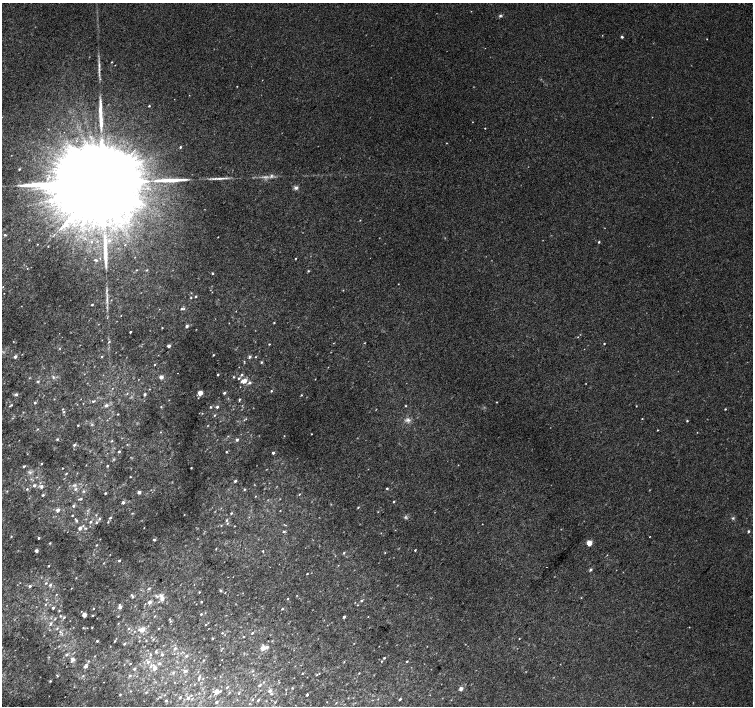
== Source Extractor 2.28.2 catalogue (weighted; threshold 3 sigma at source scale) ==
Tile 7 of 4 x 4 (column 3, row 2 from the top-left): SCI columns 3042-4543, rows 3080-4486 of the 6074 x 6092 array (HDU 1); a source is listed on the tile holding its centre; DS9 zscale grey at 2 x 2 block average (1 PNG px = mean of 2 x 2 image px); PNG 755 x 708 px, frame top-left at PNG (2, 3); no overlay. Shown black and unused: <1% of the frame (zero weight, under 2 of 3 exposures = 2% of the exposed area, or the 3 px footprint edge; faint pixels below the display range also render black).
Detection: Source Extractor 2.28.2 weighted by HDU 2 'WHT'; one run over the whole footprint, this tile lists its part. Background 0.021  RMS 0.0081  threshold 0.0363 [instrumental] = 3 sigma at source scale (4.5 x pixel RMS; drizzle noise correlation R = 1.50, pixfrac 1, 0.0396/0.0396 arcsec/px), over >= 5 px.
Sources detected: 266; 1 too faint to see at this stretch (2 x 2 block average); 1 inside a brighter object's white glare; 4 long thin detections or spike segments (spike, bleed or trail) — not listed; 4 inside a brighter listed object's ellipse — not listed separately; the other 256 listed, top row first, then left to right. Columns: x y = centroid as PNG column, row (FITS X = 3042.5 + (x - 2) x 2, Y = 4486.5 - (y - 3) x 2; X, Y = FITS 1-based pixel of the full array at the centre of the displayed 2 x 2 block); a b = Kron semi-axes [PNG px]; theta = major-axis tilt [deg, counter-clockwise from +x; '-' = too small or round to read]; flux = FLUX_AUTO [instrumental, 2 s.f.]
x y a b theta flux
500 16 4 3 - 2.5
622 37 2 2 - 3.5
707 39 2 2 - 1.7
112 62 3 2 - 0.91
99 65 11 2 89 5.8
237 86 2 2 - 0.77
149 106 2 2 - 1.7
485 128 2 2 - 0.96
180 147 2 2 - 2.2
19 169 2 2 - 1.5
271 176 6 3 64 2.9
47 179 3 3 - 1.7
99 187 62 15 47 130000
296 188 5 4 - 4.1
360 220 2 2 - 0.81
5 235 3 2 - 1.7
218 237 2 2 - 0.67
109 240 4 3 - 2.4
599 242 3 2 - 1.8
125 245 2 2 - 0.69
296 258 2 2 - 0.92
96 260 4 2 - 1.7
137 270 2 2 - 0.88
147 270 3 2 - 1.2
308 271 3 3 - 1.5
212 273 2 2 - 1.8
398 284 2 2 - 0.68
196 296 2 2 - 1.6
191 297 2 2 - 1.2
107 299 13 2 -89 7.5
92 304 2 2 - 2
181 309 3 3 - 1.7
274 323 2 2 - 1.3
187 326 2 2 - 4.8
162 328 2 2 - 0.89
130 332 2 2 - 1.8
578 337 2 2 - 0.64
109 342 4 2 - 1.5
333 343 2 2 - 0.67
269 344 2 2 - 1.1
604 344 2 2 - 1.2
169 346 2 2 - 7.9
213 355 2 2 - 1.3
15 356 2 2 - 6.2
102 356 3 2 - 1.3
250 357 4 3 - 3
256 357 3 2 - 0.86
261 362 3 3 - 2
155 365 2 2 - 1
242 374 3 3 - 2
218 375 2 2 - 1.7
53 377 5 2 - 2
161 377 2 2 - 16
233 377 3 2 - 1.1
238 378 3 2 - 1.6
315 379 2 2 - 0.65
38 381 3 3 - 1.6
244 381 5 3 - 14
250 383 3 3 - 3.9
271 391 2 2 - 1.4
200 393 2 2 - 30
224 393 2 2 - 3.5
16 394 3 3 - 3.5
145 394 2 2 - 4.1
301 395 3 2 - 1.3
239 400 4 2 - 1.4
93 401 3 3 - 1.8
497 402 2 2 - 0.9
35 403 3 2 - 2.1
11 405 5 2 - 1.6
106 405 5 4 - 3.5
405 406 2 2 - 1.1
636 406 2 2 - 0.83
161 407 2 2 - 1.1
210 407 3 2 - 1.3
217 407 2 2 - 4.2
725 409 2 2 - 1.3
64 412 3 2 - 1.7
118 414 2 2 - 0.99
215 415 3 2 - 1.3
642 418 2 2 - 0.87
246 419 2 2 - 0.75
408 420 5 5 - 5.2
687 421 2 2 - 1.6
78 425 2 2 - 1.1
658 430 2 2 - 0.85
160 432 2 2 - 0.86
311 434 2 2 - 0.82
284 436 3 2 - 0.75
57 439 3 2 - 1.5
237 440 3 2 - 3.4
112 441 3 2 - 1.1
74 445 2 2 - 4.6
119 451 2 2 - 2.8
226 452 2 2 - 1.4
273 453 2 2 - 4.1
41 463 3 2 - 1
24 466 3 2 - 2
107 466 2 2 - 1.6
63 468 2 2 - 0.9
191 468 2 2 - 1.1
66 473 3 2 - 1.4
37 477 3 2 - 0.95
130 477 2 2 - 0.95
235 481 2 2 - 2.8
34 485 3 3 - 3.3
73 485 3 2 - 1.5
41 487 5 4 - 3.8
387 488 2 2 - 2
27 489 3 2 - 1.6
75 489 5 3 - 2.9
244 489 2 2 - 1.4
83 491 3 3 - 1.5
139 492 2 2 - 8
105 493 2 2 - 2.1
299 494 2 2 - 1.1
43 495 3 3 - 2
81 498 3 3 - 1.7
394 501 2 2 - 2.4
123 502 3 2 - 4.6
73 506 3 3 - 2.5
358 507 3 2 - 1.4
58 510 3 2 - 8.6
132 513 3 2 - 1.2
231 513 3 2 - 1.5
72 515 2 2 - 1.2
110 518 3 2 - 2.3
733 518 4 4 - 2.3
99 519 4 3 - 2.3
76 520 4 3 - 2.1
227 520 3 3 - 1.9
90 522 3 3 - 2.8
97 522 3 3 - 2.2
108 522 2 2 - 1.3
227 523 3 3 - 1.5
482 524 2 2 - 0.68
83 525 3 2 - 1.2
221 525 2 2 - 1
80 528 3 2 - 8
284 531 3 3 - 2.1
748 531 3 2 - 2.4
11 536 2 2 - 1
39 538 2 2 - 2.6
154 540 2 2 - 3.2
50 543 3 2 - 1.4
589 543 3 2 - 41
96 545 3 2 - 1.1
415 550 2 2 - 1.3
36 551 2 2 - 9.8
263 551 2 2 - 1.1
344 553 3 2 - 1.7
385 553 3 2 - 0.85
119 560 2 2 - 1.9
49 566 2 2 - 1.3
590 570 4 3 - 2.5
307 574 2 2 - 1.2
46 583 3 3 - 1.6
50 585 4 3 - 2.9
30 586 3 3 - 2.6
71 588 2 2 - 0.71
150 588 3 3 - 1.5
220 590 3 3 - 1.6
199 592 2 2 - 1
56 594 3 2 - 0.84
161 596 4 3 - 4.5
132 597 4 3 - 2.7
157 597 3 3 - 2
162 599 3 3 - 10
288 599 3 2 - 0.87
361 601 3 3 - 2.2
150 602 2 2 - 9.4
201 602 2 2 - 1.2
120 607 3 3 - 7.8
53 608 3 2 - 2.9
93 609 2 2 - 1
282 609 2 2 - 1.5
59 611 3 2 - 1.1
201 614 3 2 - 1.5
84 615 3 2 - 21
92 615 2 2 - 1.3
60 616 3 3 - 1.5
155 616 3 2 - 1.1
64 617 3 3 - 1.8
344 617 2 2 - 3.1
170 621 3 2 - 1.3
51 624 4 3 - 2.6
206 625 2 2 - 1.2
83 627 3 2 - 0.85
92 627 2 2 - 0.89
129 628 3 2 - 1.3
158 628 3 2 - 0.82
142 630 7 6 - 9.4
60 632 3 3 - 1.9
222 633 3 2 - 1.2
252 633 3 2 - 1.7
243 637 2 2 - 0.91
213 638 3 2 - 1.2
153 639 3 2 - 1.3
519 639 2 2 - 0.73
97 641 2 2 - 1.7
115 641 2 2 - 1.2
124 644 2 2 - 2.3
267 647 4 3 - 3.4
175 648 3 3 - 2.6
263 648 3 2 - 21
221 650 3 2 - 0.75
156 651 4 3 - 2.2
151 654 3 3 - 1.4
67 655 3 3 - 2.8
162 655 3 2 - 2.6
95 656 2 2 - 0.7
186 656 3 2 - 3.3
384 658 2 2 - 1.8
72 659 5 4 - 6.3
204 660 3 2 - 1.1
382 661 2 2 - 1.1
407 661 2 2 - 1.4
148 662 4 3 - 3.5
344 662 2 2 - 0.96
130 663 3 2 - 1
159 663 4 3 - 2.2
124 664 2 2 - 0.63
151 666 4 3 - 2.7
85 667 3 3 - 4
154 668 4 3 - 8.9
134 669 2 2 - 3.3
185 671 4 3 - 3.2
252 671 3 2 - 1.1
173 673 3 3 - 1.4
302 673 2 2 - 1.2
359 673 2 2 - 0.97
130 675 3 2 - 1.4
316 675 3 2 - 0.82
57 676 4 2 - 1.5
199 677 3 2 - 1.8
50 681 3 3 - 1.6
263 682 3 2 - 1.3
259 685 3 2 - 3.7
227 687 3 2 - 1.5
292 688 3 2 - 1.3
461 688 2 2 - 12
216 691 5 4 - 7
270 691 4 3 - 5.9
146 692 3 2 - 1.5
239 693 3 2 - 0.92
120 695 3 3 - 1.5
165 695 2 2 - 0.68
307 695 2 2 - 2.7
180 697 3 2 - 1.9
188 698 3 3 - 3
192 698 3 2 - 0.93
252 699 3 2 - 1.3
400 699 3 2 - 2.2
166 700 2 2 - 2.9
258 700 3 2 - 2.3
217 702 2 2 - 3.4
Isophote crosses this tile's border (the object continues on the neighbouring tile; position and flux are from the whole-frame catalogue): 1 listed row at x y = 99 187
Diffuse or blended objects may show on this block-average render without a row.